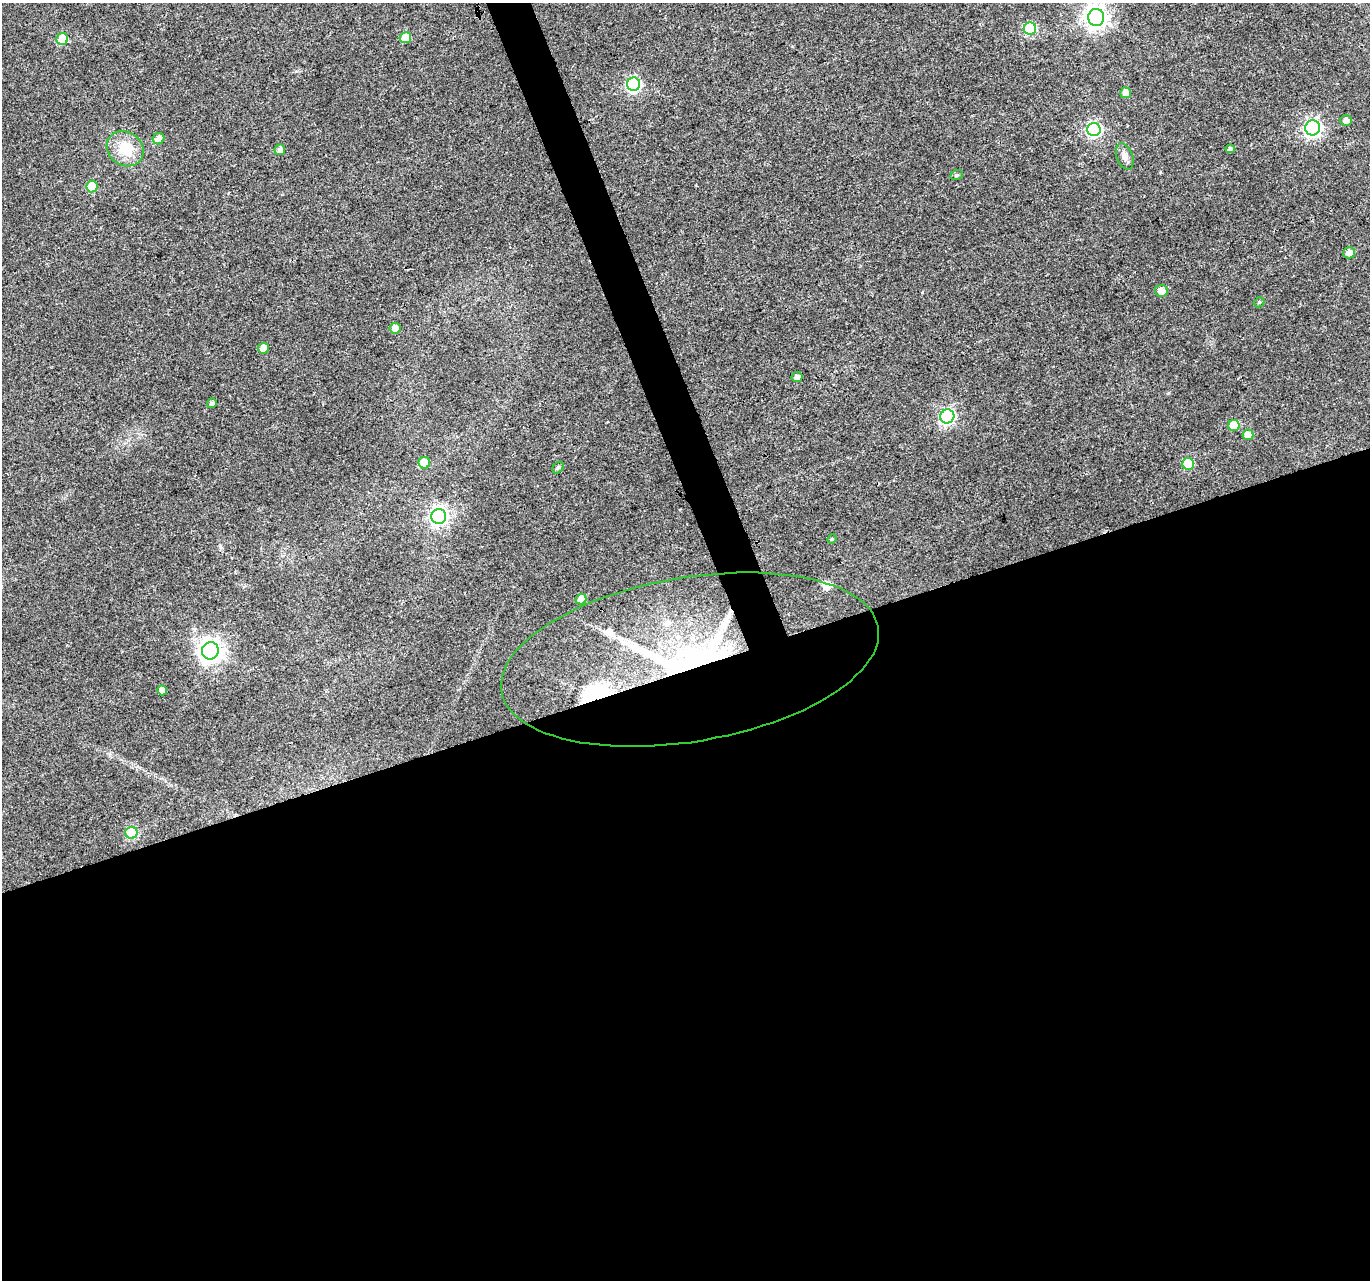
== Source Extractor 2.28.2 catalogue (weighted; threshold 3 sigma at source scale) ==
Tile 15 of 4 x 4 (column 3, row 4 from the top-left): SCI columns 2741-4108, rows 133-1410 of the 5484 x 5319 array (HDU 1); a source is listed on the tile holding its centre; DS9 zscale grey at full resolution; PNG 1372 x 1282 px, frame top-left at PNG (2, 3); each listed source drawn as its Kron ellipse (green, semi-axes under 4 px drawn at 4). Shown black and unused: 49% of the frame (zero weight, under 3 of 4 exposures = <1% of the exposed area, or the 3 px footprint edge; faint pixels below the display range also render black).
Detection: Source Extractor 2.28.2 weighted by HDU 2 'WHT'; one run over the whole footprint, this tile lists its part. Background 0.0313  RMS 0.0039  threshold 0.0177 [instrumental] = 3 sigma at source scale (4.5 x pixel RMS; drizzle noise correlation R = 1.50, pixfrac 1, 0.0396/0.0396 arcsec/px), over >= 5 px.
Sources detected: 40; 4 inside a brighter listed object's ellipse — not listed separately; the other 36 listed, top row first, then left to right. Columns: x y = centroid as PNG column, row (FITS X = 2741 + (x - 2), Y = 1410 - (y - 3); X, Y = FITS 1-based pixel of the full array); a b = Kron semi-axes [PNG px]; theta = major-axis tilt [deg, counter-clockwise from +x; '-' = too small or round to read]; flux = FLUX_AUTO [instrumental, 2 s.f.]
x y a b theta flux
1096 18 8 8 - 260
1030 29 6 6 - 26
405 38 6 5 - 7.4
62 39 6 6 - 14
634 84 6 6 - 57
1126 93 5 5 - 2.2
1346 120 5 5 - 1.7
1313 128 7 7 - 100
1094 130 7 6 - 62
158 139 6 5 - 2
125 149 19 16 -36 10
1230 149 4 4 - 1.2
280 150 5 5 - 1.7
1125 156 14 8 -69 2.1
957 175 6 5 - 0.68
92 186 6 5 - 12
1349 253 6 5 - 2.2
1161 291 6 6 - 3.3
1259 302 5 4 - 0.53
395 328 5 5 - 2.6
263 348 5 5 - 3.4
797 377 5 5 - 1.6
212 403 5 5 - 1.2
947 416 7 7 - 80
1234 425 5 5 - 8.3
1248 435 5 5 - 3.7
424 463 6 6 - 6.2
1188 464 6 6 - 17
558 467 7 5 46 0.71
439 516 7 7 - 120
832 539 5 4 - 0.46
581 599 5 5 - 3.3
210 651 9 8 - 270
690 660 191 82 10 280
162 690 5 5 - 3.5
131 833 6 6 - 26
Overlapping masked pixels (flux is a lower limit): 1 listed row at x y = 690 660